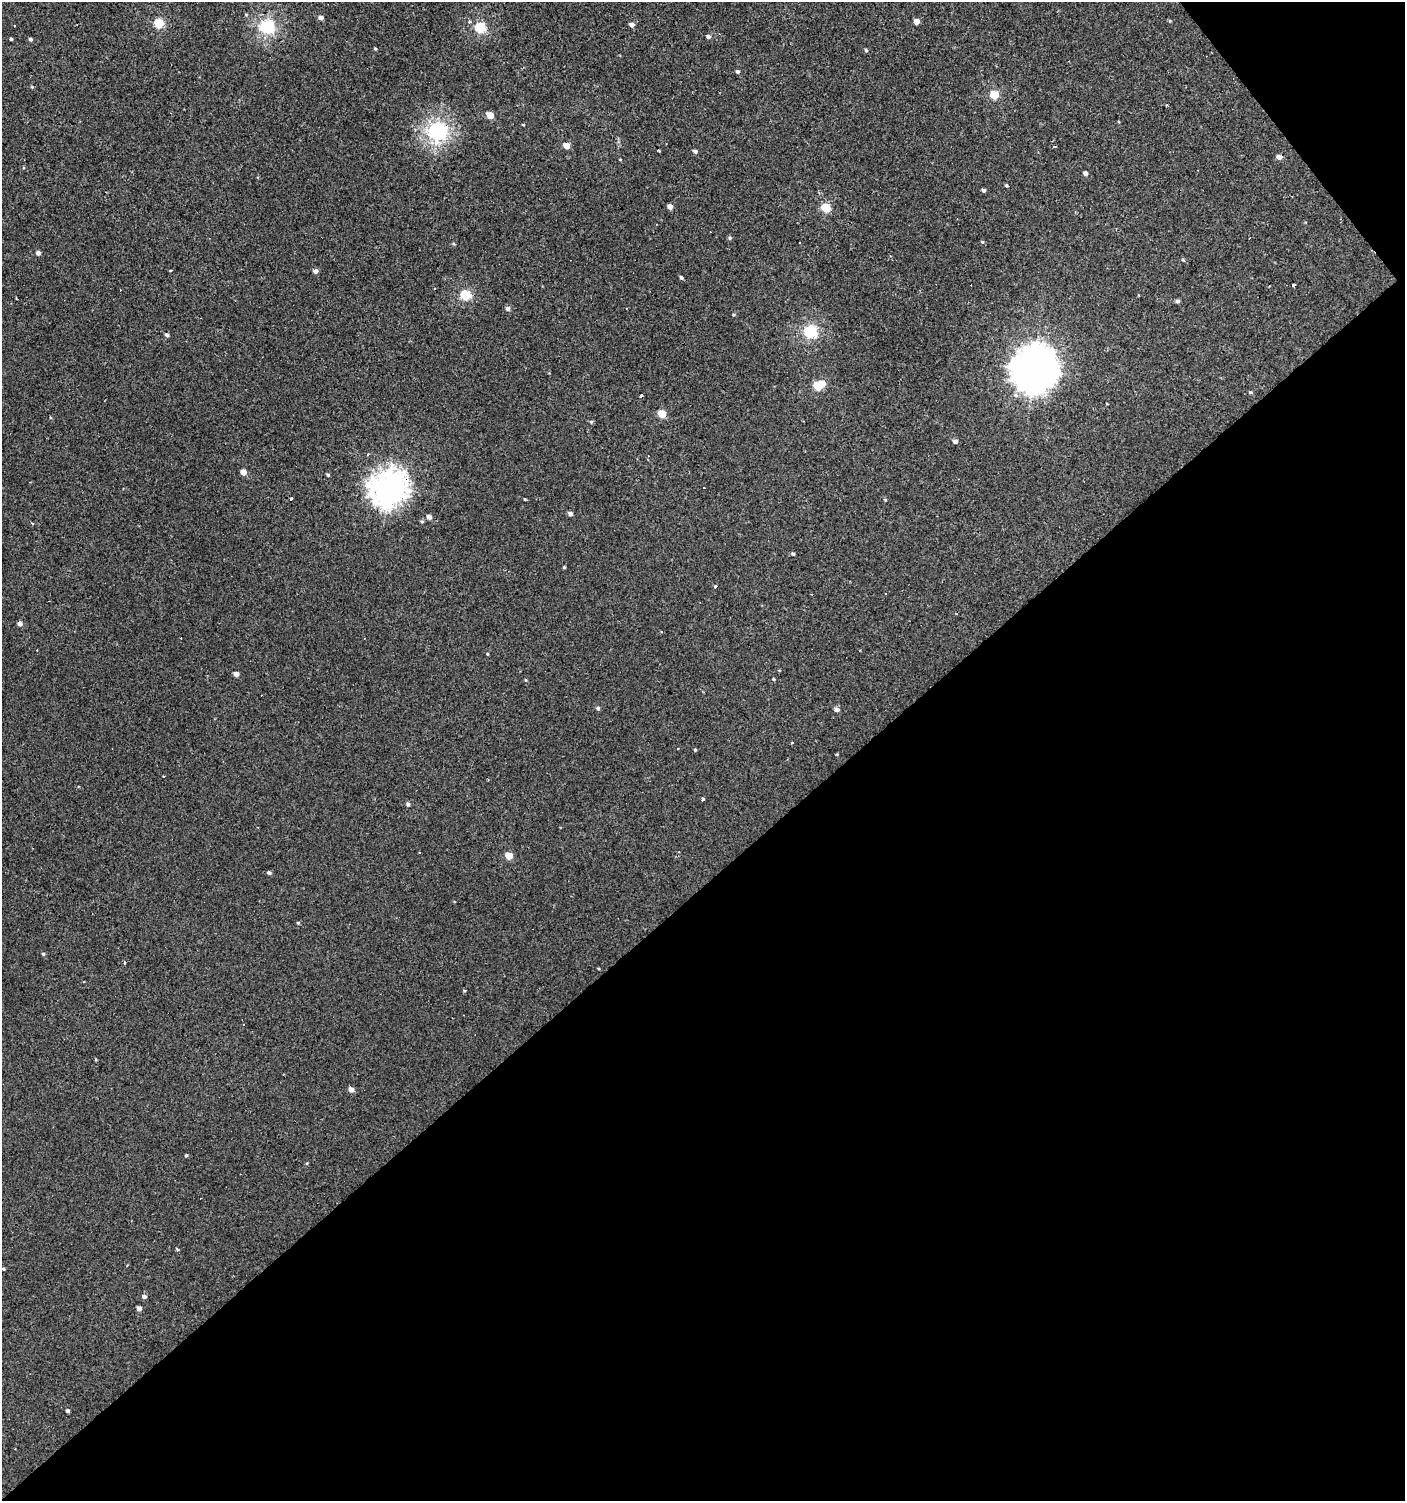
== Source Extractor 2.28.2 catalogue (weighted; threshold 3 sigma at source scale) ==
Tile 12 of 4 x 4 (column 4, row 3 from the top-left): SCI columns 4411-5813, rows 1499-2997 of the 5950 x 5995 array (HDU 1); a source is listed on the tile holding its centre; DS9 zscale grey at full resolution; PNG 1407 x 1503 px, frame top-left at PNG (2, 2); no overlay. Shown black and unused: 43% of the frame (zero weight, under 2 of 3 exposures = <1% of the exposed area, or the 3 px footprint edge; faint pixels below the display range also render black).
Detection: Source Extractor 2.28.2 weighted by HDU 2 'WHT'; one run over the whole footprint, this tile lists its part. Background 0.0013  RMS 0.0039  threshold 0.0174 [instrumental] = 3 sigma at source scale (4.5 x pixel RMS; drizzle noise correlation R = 1.50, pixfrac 1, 0.0396/0.0396 arcsec/px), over >= 5 px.
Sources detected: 92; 16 cosmic-ray / hot-pixel residue — not listed; the other 76 listed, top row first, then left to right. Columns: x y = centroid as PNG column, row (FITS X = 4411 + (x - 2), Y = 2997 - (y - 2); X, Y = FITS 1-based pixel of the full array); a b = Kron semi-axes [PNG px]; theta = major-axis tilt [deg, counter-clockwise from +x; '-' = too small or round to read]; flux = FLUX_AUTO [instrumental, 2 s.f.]
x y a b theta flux
321 18 5 4 - 1.4
917 21 4 4 - 2.5
159 23 5 5 - 17
632 25 5 4 - 1.7
266 26 6 6 - 58
480 27 5 5 - 25
708 36 5 4 - 0.84
11 39 3 3 - 0.46
30 39 4 4 - 0.58
375 49 4 3 - 0.39
866 50 4 4 - 0.42
737 71 5 4 - 0.69
994 95 5 5 - 13
490 115 5 4 - 5.5
438 131 7 6 - 100
566 145 5 4 - 3.3
658 150 3 2 - 0.47
695 151 5 4 - 0.8
1279 157 5 5 - 1.8
1085 173 5 4 - 1.1
1006 185 4 3 - 0.44
983 190 4 4 - 0.81
670 207 4 4 - 2.4
826 207 5 5 - 16
730 238 5 3 - 0.49
982 242 4 3 - 0.32
38 253 4 4 - 1.4
1183 260 5 3 - 0.39
315 271 5 4 - 1.5
681 277 4 3 - 0.77
1293 286 3 3 - 7
465 295 5 5 - 22
1177 301 5 4 - 0.86
508 308 5 5 - 1
810 331 6 5 - 43
167 335 4 4 - 0.84
1034 370 16 15 - 710
819 385 8 5 23 16
1250 392 5 3 - 0.39
641 395 3 3 - 0.86
662 414 5 5 - 8.8
591 422 4 4 - 0.5
955 441 5 4 - 1.1
243 472 4 4 - 2.7
328 475 4 4 - 0.45
388 488 13 12 - 310
290 499 4 3 - 2.9
525 499 4 3 - 0.32
570 514 4 4 - 1.2
429 517 4 4 - 2
422 522 5 3 - 0.41
793 554 4 3 - 0.5
716 587 3 3 - 2.9
20 624 4 4 - 1.9
487 654 3 3 - 0.3
236 674 4 4 - 1.9
774 679 4 4 - 0.34
598 708 4 4 - 0.73
837 710 5 4 - 1.3
695 750 4 3 - 0.34
163 776 3 3 - 0.56
703 799 4 3 - 0.87
408 804 5 4 - 0.78
509 856 5 4 - 6.5
269 873 4 4 - 0.86
298 923 4 4 - 0.36
43 954 4 4 - 0.49
243 1025 3 2 - 0.46
351 1089 5 4 - 2.2
186 1155 4 3 - 0.46
307 1163 5 3 - 0.31
177 1249 3 3 - 0.77
3 1269 4 3 - 0.36
144 1296 5 4 - 1.1
139 1308 4 4 - 1.6
67 1411 4 3 - 0.75
Overlapping masked pixels (flux is a lower limit): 1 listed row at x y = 388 488